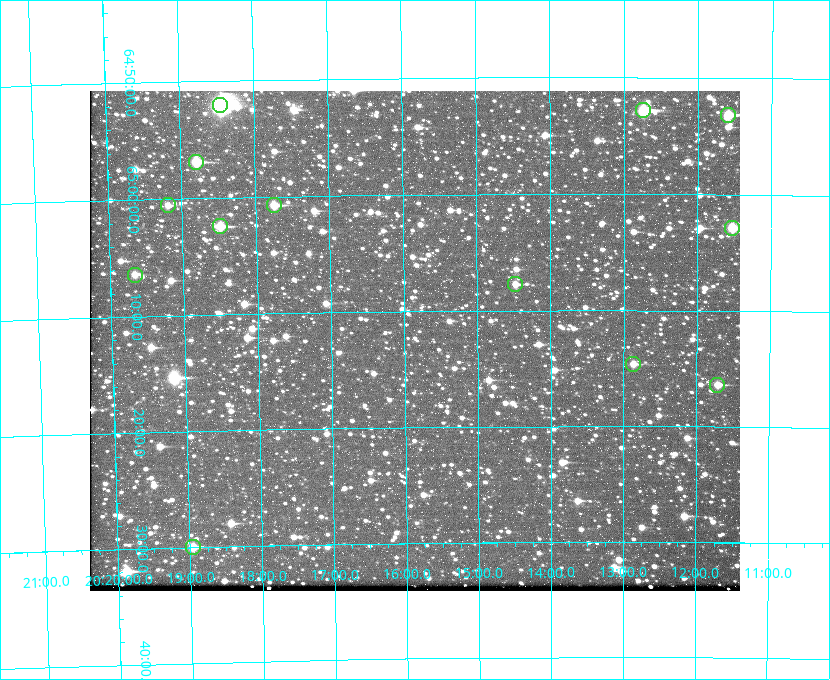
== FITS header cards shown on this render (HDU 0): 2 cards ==
NAXIS1  =                  650 / Width of table row in bytes
NAXIS2  =                  500 / Number of rows in table

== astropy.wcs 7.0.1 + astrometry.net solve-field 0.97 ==
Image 650 x 500 px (HDU 0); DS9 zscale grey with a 90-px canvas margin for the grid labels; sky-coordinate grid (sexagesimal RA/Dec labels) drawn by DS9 from the SOLVED WCS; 13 Tycho-2 reference stars matched to detected sources circled (green)
Header WCS: none
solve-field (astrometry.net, Tycho-2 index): SOLVED blind (the file carries no WCS)
Solved WCS: RA---TAN-SIP/DEC--TAN-SIP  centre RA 20:15:52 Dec +65:13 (303.96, +65.21 deg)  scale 5.16 arcsec/px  FOV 55.9' x 43.0'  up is -179 deg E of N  parity flipped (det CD > 0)
(file carries no celestial WCS; the grid is the blind solution)
Tycho-2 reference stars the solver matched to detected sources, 13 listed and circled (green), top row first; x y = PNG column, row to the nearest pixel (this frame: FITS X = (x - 90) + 1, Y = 500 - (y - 91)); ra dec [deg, ICRS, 3 dp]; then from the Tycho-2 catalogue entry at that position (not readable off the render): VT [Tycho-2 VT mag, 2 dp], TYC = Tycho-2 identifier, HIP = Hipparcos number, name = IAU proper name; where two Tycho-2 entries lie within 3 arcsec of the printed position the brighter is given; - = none
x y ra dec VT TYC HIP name
220 105 304.612 +64.868 7.89 4241-1703-1 100101 -
643 110 303.184 +64.880 9.02 4240-488-1 - -
728 115 302.897 +64.886 9.40 4240-717-1 - -
196 162 304.698 +64.948 10.27 4241-1684-1 - -
168 205 304.798 +65.009 11.15 4241-1628-1 - -
274 205 304.437 +65.012 10.41 4241-1775-1 - -
220 226 304.620 +65.041 10.25 4241-1573-1 - -
732 228 302.882 +65.048 10.25 4240-98-1 - -
135 275 304.916 +65.107 11.17 4241-1518-1 - -
515 284 303.620 +65.129 11.18 4240-34-1 - -
633 364 303.217 +65.244 11.17 4240-236-1 - -
717 385 302.928 +65.273 10.74 4240-760-1 - -
193 547 304.739 +65.499 10.16 4241-1715-1 - -